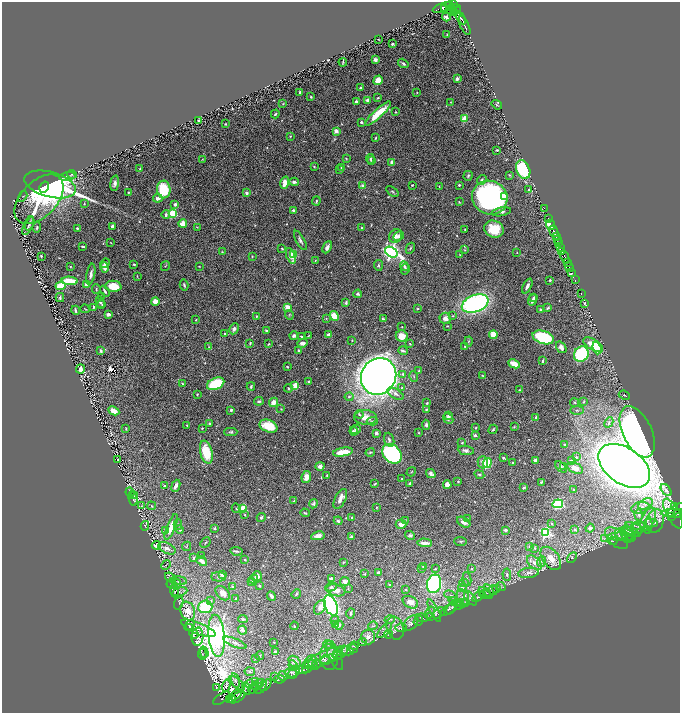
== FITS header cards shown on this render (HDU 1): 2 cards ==
NAXIS1  =                 1356
NAXIS2  =                 1421

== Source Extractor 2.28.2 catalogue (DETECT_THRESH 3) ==
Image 1356 x 1421 px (HDU 1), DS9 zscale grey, zoomed out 1/2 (1 PNG px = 2 x 2 image px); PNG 682 x 715 px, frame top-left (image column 1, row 1421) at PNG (2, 2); each listed source drawn as its Kron ellipse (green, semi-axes under 4 px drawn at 4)
Background 1.17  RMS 0.02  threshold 0.0588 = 3 sigma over >= 5 px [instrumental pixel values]
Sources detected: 634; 25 cannot appear on this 1/2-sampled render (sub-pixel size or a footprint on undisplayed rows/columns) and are neither listed nor drawn; of the other 609, the 500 brightest by FLUX_AUTO listed and drawn (109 fainter detections omitted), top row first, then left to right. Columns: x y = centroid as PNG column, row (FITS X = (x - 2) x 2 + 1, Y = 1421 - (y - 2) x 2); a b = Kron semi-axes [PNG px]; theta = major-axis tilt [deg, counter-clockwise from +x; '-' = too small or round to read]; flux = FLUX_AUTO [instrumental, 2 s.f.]
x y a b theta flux
453 4 3 3 - 1100
450 6 5 3 - 1400
443 7 10 2 20 1600
445 9 3 2 - 300
453 9 8 4 14 2900
457 11 3 3 - 1300
455 12 3 2 - 710
446 17 4 3 - 9.1
461 18 7 2 -56 1300
465 25 10 2 -65 1200
447 35 3 2 - 2.7
378 39 3 2 - 2.3
392 44 2 2 - 6.4
375 60 4 3 - 12
343 62 4 1 - 3.1
403 63 5 2 - 6.7
457 79 3 2 - 13
378 80 5 4 - 49
360 88 2 2 - 5.2
300 93 3 2 - 8.6
417 93 2 2 - 2.3
311 97 3 3 - 5.2
378 98 3 2 - 5
368 100 2 2 - 49
356 102 3 3 - 7
451 102 3 2 - 2.3
283 104 3 2 - 2.2
497 105 5 2 - 3
396 112 2 2 - 2.7
378 113 17 4 42 88
275 114 4 2 - 5.1
465 119 3 3 - 110
198 120 2 2 - 3.6
361 122 2 2 - 10
225 124 2 2 - 2.5
336 131 2 2 - 65
290 136 4 3 - 2.7
376 138 3 2 - 3.8
497 150 3 2 - 3.6
346 158 3 2 - 2.9
202 159 3 3 - 2.4
370 159 4 3 - 5.6
372 161 3 3 - 2.9
391 163 4 3 - 17
314 167 3 2 - 2.5
341 167 3 2 - 2.8
140 168 2 2 - 2.7
340 170 3 2 - 2.7
523 170 10 6 -66 330
72 174 5 3 - 5.2
509 175 3 2 - 3.2
67 176 8 4 9 6.6
468 176 5 4 - 5.5
482 180 5 4 - 7.8
294 182 4 3 - 8.7
115 183 8 4 82 13
285 183 6 3 76 40
50 184 26 12 -15 1700
412 185 2 2 - 3.2
459 185 2 2 - 8.7
363 186 2 2 - 46
44 187 6 4 60 680
439 187 3 2 - 2.6
164 190 9 6 -88 190
529 190 2 2 - 22
392 191 7 3 -36 4.9
129 192 3 2 - 3.7
246 193 3 3 - 8.8
23 196 6 4 59 4.2
505 197 3 3 - 57
158 198 5 4 - 19
490 198 18 16 -30 1000
39 199 30 17 45 360
316 201 4 2 - 4.2
459 202 3 2 - 3.4
84 204 2 2 - 2.3
175 204 4 3 - 8.5
544 208 2 1 - 26
293 210 2 2 - 6.9
501 212 9 3 11 12
173 213 3 3 - 210
166 215 4 3 - 9.5
548 219 2 1 - 78
29 223 7 3 72 7.4
183 224 4 4 - 42
551 225 5 2 - 1300
28 226 10 3 62 8.2
113 226 3 3 - 22
37 227 5 2 - 4.2
197 227 3 2 - 2.2
77 228 2 2 - 8.4
361 228 2 2 - 3.8
465 229 2 2 - 2.6
494 229 10 8 -21 86
554 231 6 2 -67 870
396 236 7 6 - 19
399 236 6 4 28 11
556 237 3 2 - 120
300 240 11 4 -61 11
557 240 2 1 - 230
111 243 3 2 - 2.4
559 243 3 3 - 760
83 246 4 2 - 6.1
327 247 6 3 64 15
560 247 4 2 - 750
282 248 3 2 - 4.1
410 248 6 3 60 4.2
465 250 4 3 - 3.5
561 251 4 3 - 1200
222 252 3 2 - 2.9
391 252 7 4 -33 1500
517 252 2 2 - 2.3
294 254 3 3 - 110
460 255 3 2 - 2.5
41 256 2 2 - 4.6
252 256 3 2 - 2.8
291 256 8 3 -70 31
565 257 7 2 -70 1900
315 260 3 2 - 2.7
105 263 5 3 - 8
568 263 2 2 - 300
134 264 2 2 - 3.6
378 265 5 3 - 5.2
70 266 3 2 - 2.2
165 266 5 2 - 2.6
199 266 3 2 - 2.2
404 266 5 3 - 7.8
104 267 5 4 - 26
569 267 5 2 - 730
405 269 5 4 - 7.7
572 272 4 2 - 190
91 274 10 3 79 17
137 276 3 2 - 2.2
550 280 2 2 - 5.7
575 280 2 1 - 34
70 281 8 3 -4 96
86 284 4 3 - 26
184 285 5 3 - 6.1
61 286 5 3 - 120
113 286 8 5 -4 100
527 286 8 3 65 15
96 289 5 3 - 3.7
105 291 6 3 -58 8.4
358 294 4 3 - 7.6
581 294 2 1 - 11
101 297 3 3 - 2.6
60 298 4 2 - 6.5
534 298 3 3 - 9.1
533 300 6 3 70 19
155 301 4 4 - 33
100 302 6 4 -64 8.2
346 303 4 3 - 5.9
585 303 3 3 - 2.7
475 304 14 8 20 830
102 305 4 2 - 3.4
93 307 4 3 - 3.9
287 307 3 2 - 71
548 308 4 2 - 4.9
85 309 5 2 - 2.4
417 309 3 2 - 3
75 310 5 2 - 8.3
540 310 3 3 - 4.3
108 314 3 3 - 16
289 315 4 3 - 3.9
256 316 3 2 - 3.3
334 316 5 4 - 62
453 316 3 3 - 3.2
326 318 3 2 - 2.8
445 318 5 5 - 22
383 319 3 3 - 6
196 320 3 2 - 3.4
447 326 4 2 - 2.5
402 327 2 1 - 2.2
234 329 6 4 64 13
266 331 3 3 - 5
225 333 2 2 - 2.6
329 334 4 2 - 15
493 335 4 4 - 55
294 336 4 3 - 9.5
301 336 3 2 - 4.1
308 336 3 2 - 2.8
402 336 6 5 - 52
543 337 11 6 -19 360
352 340 2 2 - 2.5
469 341 5 3 - 3.9
250 343 3 3 - 4.3
303 343 5 3 - 13
269 344 2 2 - 3.8
410 344 3 2 - 2.2
593 345 11 5 -30 57
209 347 4 2 - 3.3
465 347 3 2 - 3.2
561 347 6 4 -53 13
597 348 6 4 -71 110
101 351 3 2 - 9.4
298 351 3 2 - 5.9
403 351 5 2 - 8
581 354 8 7 - 300
542 361 3 2 - 8.5
514 364 6 3 -25 92
287 367 3 2 - 4.1
80 369 4 3 - 46
419 371 3 3 - 2.9
403 374 4 3 - 6.2
482 375 3 2 - 2.6
379 376 19 17 57 4900
414 376 6 2 -77 3.4
308 382 2 2 - 6.2
182 383 3 2 - 3.6
216 384 9 5 23 170
295 385 3 3 - 110
251 386 4 3 - 6
402 387 3 2 - 2.3
288 388 4 3 - 4.2
519 390 3 3 - 2.5
197 394 3 2 - 3.3
395 394 9 4 -30 14
624 395 5 3 - 5.3
349 397 4 3 - 6.8
259 401 5 3 - 7
273 402 5 4 - 27
575 402 5 3 - 4.5
584 402 4 3 - 4.7
427 403 3 2 - 6
281 409 3 3 - 2.3
426 409 3 2 - 3.2
231 410 3 3 - 6.8
577 410 6 3 0 6.7
114 411 6 4 -27 39
359 414 4 3 - 5.4
449 415 4 3 - 8.7
365 417 11 7 -2 41
536 417 2 2 - 21
448 418 6 4 -48 14
372 421 5 3 - 5
609 422 6 4 61 9
209 423 3 3 - 5.6
187 425 2 2 - 2.6
426 425 5 3 - 6.2
268 426 9 6 -19 93
514 427 4 3 - 3.8
202 428 2 2 - 3
475 428 3 3 - 3.6
126 429 3 2 - 3.3
356 429 5 3 - 13
493 429 5 2 - 5.1
354 431 4 2 - 4.4
231 432 6 3 2 6.8
637 432 27 14 -65 2000
376 433 3 3 - 14
419 433 3 2 - 2.2
475 435 2 2 - 18
389 440 7 5 -70 10
462 443 2 2 - 5
565 445 3 3 - 5.3
466 450 8 4 -8 12
206 452 12 6 -76 140
343 452 10 4 10 77
370 452 5 2 - 3.4
392 454 11 8 -46 650
576 457 3 3 - 6.2
503 458 3 3 - 3.7
118 459 2 2 - 4.8
536 460 3 3 - 23
571 460 3 2 - 3.6
483 462 6 5 - 14
513 462 2 2 - 3.4
487 463 5 4 - 110
320 466 4 4 - 18
564 466 4 3 - 3.2
624 466 29 18 -34 6600
561 467 7 4 -43 10
575 468 8 5 -24 25
411 472 5 2 - 3.3
431 474 5 4 - 11
327 475 3 2 - 3.1
479 475 5 3 - 5.8
306 477 6 4 81 33
402 479 2 2 - 2.6
458 481 2 2 - 3.8
541 482 3 3 - 4.8
410 483 3 2 - 6.3
375 484 4 2 - 3.8
447 485 4 3 - 23
164 486 3 3 - 5.4
176 486 6 3 67 24
524 487 3 2 - 6.5
574 490 3 3 - 4.6
666 490 7 4 -50 8.7
130 492 5 2 - 2.4
134 495 4 2 - 2.3
133 498 7 3 -77 6.4
340 499 11 5 62 21
294 501 3 2 - 4
313 504 5 3 - 7.9
558 504 5 4 - 320
646 504 8 5 28 18
142 506 4 3 - 3.4
152 506 4 3 - 3.9
376 507 3 3 - 2.7
675 507 3 2 - 260
236 508 5 2 - 3.3
242 508 3 3 - 160
640 508 9 5 12 23
675 510 10 2 33 350
305 513 4 3 - 5
675 513 14 2 0 170
673 514 16 6 -62 520
677 514 3 2 - 450
245 515 2 2 - 2.6
639 515 5 4 - 9.3
671 516 3 2 - 95
261 517 4 3 - 6.3
352 517 3 3 - 3.2
468 519 4 4 - 4.3
648 519 13 6 65 35
405 520 3 2 - 2.5
338 521 4 3 - 7
655 521 12 8 74 25
464 522 7 4 -32 18
551 523 2 2 - 5.1
651 523 7 4 0 11
401 524 5 4 - 27
178 525 5 3 - 3.9
648 525 8 4 84 9.8
145 526 5 3 - 3.3
638 526 7 3 0 9.3
171 527 14 4 68 66
215 528 2 2 - 5.1
590 528 4 4 - 8.2
634 528 10 4 -21 17
180 529 4 3 - 6.4
575 529 3 3 - 4
165 530 4 3 - 5.8
505 530 3 3 - 8.8
637 530 7 4 -84 8.5
632 532 8 2 -19 6.9
546 533 4 3 - 470
629 533 9 3 -61 7.2
621 534 7 5 -33 13
627 534 9 5 -79 13
410 535 5 4 - 6.6
318 536 7 4 11 20
351 536 2 2 - 12
622 537 14 3 -2 11
616 538 14 7 -43 24
604 539 4 2 - 3.4
461 541 6 3 -2 4.7
613 541 5 2 - 2.7
205 542 6 2 49 3.5
425 543 7 3 -3 26
156 545 4 3 - 20
186 546 5 3 - 4
529 546 3 3 - 3.2
167 548 9 5 -26 21
535 548 3 3 - 3.9
236 551 6 2 -7 5.2
201 556 3 3 - 2.8
572 557 6 4 44 5.2
194 558 4 3 - 5.1
551 558 13 8 -53 51
245 560 4 3 - 4.3
202 561 6 3 -41 20
343 562 3 2 - 4
541 562 5 3 - 5
534 563 9 5 -42 26
166 565 5 2 - 2.9
423 566 2 2 - 14
421 569 3 2 - 2.4
435 569 3 2 - 3
472 569 3 3 - 3.3
378 572 3 3 - 4.9
528 573 10 5 6 16
364 574 4 2 - 2.8
222 575 4 3 - 14
507 575 6 4 -85 8.2
170 577 6 3 -36 4.5
219 577 7 4 -3 10
257 577 6 5 - 22
253 579 5 4 - 7.1
331 579 3 3 - 20
467 579 7 3 -81 7.1
179 581 8 4 -4 8.7
345 581 4 4 - 25
252 582 4 3 - 8.8
177 583 5 4 - 7.2
464 583 4 4 - 6.5
171 584 5 4 - 3.9
389 584 4 3 - 4
434 584 9 7 76 760
259 586 4 3 - 3.5
233 587 2 2 - 37
331 587 6 4 9 9.6
501 587 5 2 - 2.7
462 588 4 4 - 5.7
348 589 3 2 - 2.6
496 589 4 3 - 3.6
336 590 9 5 -15 33
406 590 4 3 - 3.1
493 590 5 3 - 3.9
174 591 7 4 -85 7.2
489 591 7 4 -72 8.9
180 592 8 3 13 9.1
485 592 7 3 -32 7.7
223 593 8 5 -46 27
296 594 5 3 - 5.5
485 594 5 3 - 5.6
451 595 7 4 -28 8.8
271 596 5 3 - 15
463 597 8 6 -68 19
478 597 7 4 35 8.9
236 598 2 2 - 3.4
470 598 8 4 -52 13
211 601 4 3 - 5.5
410 602 8 5 -29 29
455 602 7 3 -25 9
179 603 6 3 69 3.9
463 603 6 4 18 6.6
331 605 10 6 -66 1000
459 605 5 4 - 6.3
205 607 7 6 - 160
320 607 8 5 57 23
452 607 8 3 58 6.1
449 609 9 4 35 9
188 611 9 7 -70 68
434 611 12 4 -63 13
350 613 5 3 - 6.3
430 613 6 2 59 6.2
439 613 7 3 40 4.8
430 617 3 2 - 2.2
422 618 6 3 -5 8.5
243 619 5 3 - 5.6
390 619 5 3 - 4.8
335 620 5 4 - 6.9
418 621 5 2 - 3.3
411 623 9 6 45 17
189 625 6 4 49 4.7
335 625 3 3 - 31
339 625 4 3 - 7.8
294 626 4 3 - 3.1
373 626 4 2 - 2.7
190 628 3 2 - 2.3
198 628 18 5 -22 28
395 628 12 8 -72 27
401 628 5 3 - 7.2
243 630 4 3 - 12
384 631 9 3 45 9.6
194 633 5 4 - 5
389 634 4 3 - 2.4
217 636 21 8 -85 6400
197 637 9 6 86 12
368 637 7 7 - 20
274 642 2 2 - 3.3
363 642 4 3 - 4.2
235 643 12 3 -22 13
328 644 5 2 - 3.5
354 646 4 3 - 4.7
353 648 5 2 - 2.7
347 651 6 3 -14 5.1
204 652 6 3 -75 10
275 652 3 2 - 7.3
340 652 8 5 36 14
202 654 6 3 -88 5.9
334 655 16 6 -66 21
338 655 5 3 - 4.8
260 656 4 3 - 3.6
329 657 13 9 -85 27
333 657 4 3 - 2.8
256 658 4 3 - 3.9
323 658 21 6 25 48
325 659 5 3 - 5.7
325 661 5 2 - 2.8
295 662 7 5 -44 29
309 664 10 5 57 28
316 664 4 2 - 4.1
313 665 5 4 - 4.4
293 666 5 4 - 8.4
303 670 6 3 14 5.8
250 672 5 4 - 9.4
294 672 7 4 55 9.9
291 673 6 4 -12 10
275 676 4 2 - 2.8
283 676 5 2 - 4.1
279 679 5 2 - 3.8
235 681 7 4 -75 11
255 681 4 2 - 3.3
237 683 9 2 -40 7.3
250 684 5 2 - 2.9
258 685 7 3 43 10
266 685 7 3 49 5.6
226 686 6 3 73 8.1
216 687 2 2 - 2.1
261 687 7 3 50 6.9
247 688 6 3 -71 6
253 688 6 4 51 7.7
236 695 7 2 35 2.3
237 697 9 3 30 25
222 698 10 4 36 49
232 698 2 1 - 11
230 699 3 2 - 81
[109 fainter detections neither listed nor drawn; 25 sub-pixel or undisplayed-footprint detections neither listed nor drawn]